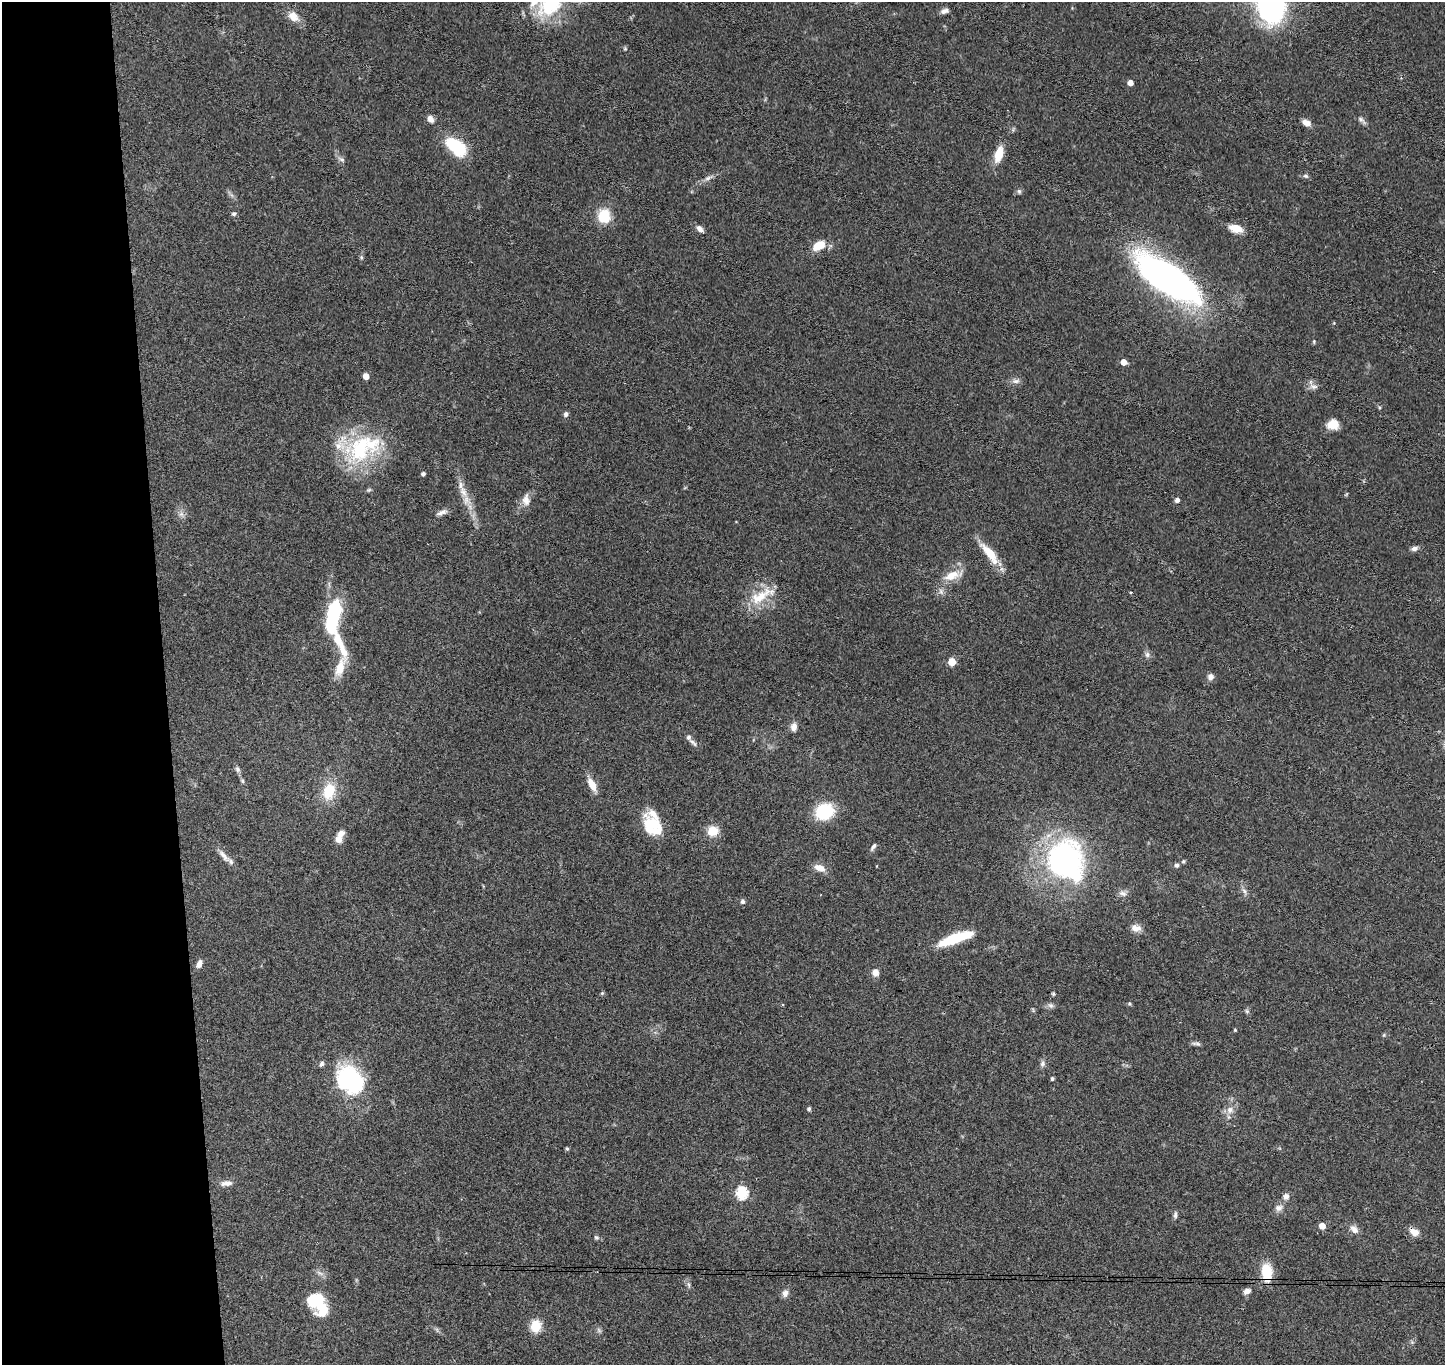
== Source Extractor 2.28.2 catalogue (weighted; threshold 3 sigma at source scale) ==
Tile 4 of 3 x 3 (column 1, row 2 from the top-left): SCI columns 59-1501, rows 1514-2876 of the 4442 x 4370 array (HDU 1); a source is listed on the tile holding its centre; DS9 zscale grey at full resolution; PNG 1447 x 1367 px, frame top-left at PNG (2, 2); no overlay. Shown black and unused: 11% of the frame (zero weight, under 3 of 4 exposures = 6% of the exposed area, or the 3 px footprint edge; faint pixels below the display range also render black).
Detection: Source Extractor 2.28.2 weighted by HDU 2 'WHT'; one run over the whole footprint, this tile lists its part. Background 0.0832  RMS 0.0057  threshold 0.0256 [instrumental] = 3 sigma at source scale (4.5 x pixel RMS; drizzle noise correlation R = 1.50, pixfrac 1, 0.05/0.05 arcsec/px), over >= 5 px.
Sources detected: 108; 2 inside a brighter object's white glare — not listed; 6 inside a brighter listed object's ellipse — not listed separately; the other 100 listed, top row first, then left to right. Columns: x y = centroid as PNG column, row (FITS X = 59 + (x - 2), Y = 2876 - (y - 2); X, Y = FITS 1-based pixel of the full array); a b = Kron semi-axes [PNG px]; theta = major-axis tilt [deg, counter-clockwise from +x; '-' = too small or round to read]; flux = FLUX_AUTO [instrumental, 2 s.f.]
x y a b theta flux
549 5 37 28 38 36
1272 5 28 22 -82 120
944 11 10 6 17 2.3
293 16 15 11 -41 6.2
1130 83 5 4 - 4.1
430 119 8 6 -54 3
1361 120 13 5 -42 1.8
1306 123 9 6 -26 4
456 146 25 14 -39 25
999 154 17 8 75 11
341 159 9 5 -26 1.5
1306 176 7 5 -15 1.2
708 178 12 5 21 2.3
1019 191 6 5 - 1
234 214 6 5 - 1.1
604 216 17 15 87 13
699 229 10 6 -39 2.7
1236 229 16 8 -15 6.7
818 246 12 7 30 11
361 257 6 5 - 0.87
1169 279 60 22 -34 260
1314 341 6 3 90 0.6
1123 362 5 4 - 5.7
366 376 5 4 - 5.9
1016 381 10 6 7 2.2
1313 386 12 7 -15 2.5
566 414 7 5 78 1.6
1333 424 13 11 14 7.3
360 449 43 35 45 52
423 474 4 4 - 1.5
463 492 18 9 -62 6.3
526 500 17 10 90 4.3
1177 500 4 4 - 2.3
442 512 16 6 18 2.6
181 514 7 6 - 2
1414 548 8 6 13 2.1
989 553 34 10 -52 12
952 575 24 10 18 8.8
941 592 6 5 - 1.5
1131 592 4 3 - 0.52
761 596 40 14 28 15
333 617 39 14 78 42
340 644 48 10 -66 17
1147 655 8 6 90 1.7
952 662 5 5 - 15
340 668 28 11 71 9.8
1210 677 7 7 - 2.5
794 727 10 7 81 3.3
693 743 15 5 -42 1.9
237 769 8 6 -68 1.5
243 781 6 4 -88 0.79
592 785 17 7 -63 6.9
329 791 19 13 75 16
824 812 16 13 25 31
651 824 19 17 -83 20
713 831 12 11 - 8.4
341 834 9 7 53 3.4
873 847 10 4 53 1.6
224 856 21 6 -48 3.8
1065 860 34 33 - 140
1183 861 6 5 - 0.77
1177 865 6 6 - 1.3
819 868 14 8 -17 5.3
1244 891 9 5 -66 1.8
1123 893 11 7 -15 2.4
742 902 6 6 - 1.2
1136 928 13 9 -4 3.6
956 938 39 9 20 23
199 964 10 6 65 2.8
875 972 9 9 - 3
602 993 5 5 - 0.65
1053 994 5 4 - 0.81
1129 1004 5 5 - 0.83
1051 1005 8 7 - 1.7
1247 1011 6 5 - 0.96
1235 1030 4 3 - 0.53
1196 1044 14 4 -8 1.5
322 1064 6 5 - 1.6
1042 1064 9 7 67 1.7
1052 1079 4 4 - 1.1
350 1080 29 23 -51 67
809 1109 5 5 - 0.89
1230 1110 10 9 - 3.6
567 1149 4 4 - 0.91
226 1183 15 7 5 3.3
742 1193 6 5 - 63
1286 1196 8 7 - 2.7
1279 1208 10 9 - 2.9
1175 1215 10 5 83 1.4
1322 1226 5 4 - 6.3
1354 1229 14 8 -42 3.3
1414 1232 12 8 -30 4.5
596 1237 7 6 - 1
1267 1273 21 12 -86 14
689 1285 7 4 -71 1.1
1247 1291 8 6 26 2.6
785 1293 9 7 79 2.7
317 1303 28 16 -53 26
536 1326 13 11 86 10
599 1330 8 4 -53 1.1
Overlapping masked pixels (flux is a lower limit): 1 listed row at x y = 1267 1273
Isophote crosses this tile's border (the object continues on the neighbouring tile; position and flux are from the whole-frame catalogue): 2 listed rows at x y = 549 5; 1272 5